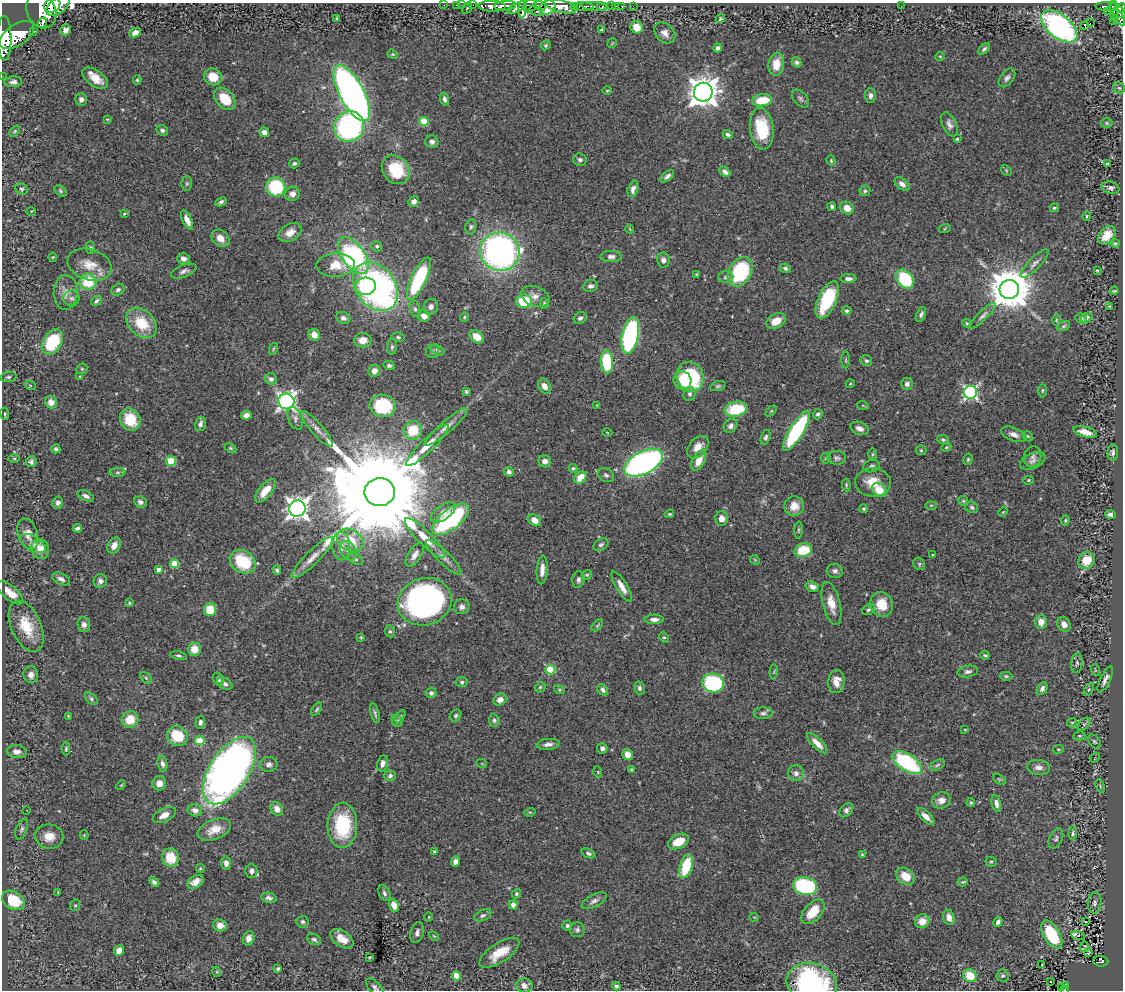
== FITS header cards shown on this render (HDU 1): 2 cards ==
NAXIS1  =                 1121
NAXIS2  =                  988

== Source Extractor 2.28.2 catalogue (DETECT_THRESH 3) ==
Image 1121 x 988 px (HDU 1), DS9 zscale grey, 1 PNG px = 1 image px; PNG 1125 x 992 px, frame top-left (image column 1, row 988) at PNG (2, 3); each listed source drawn as its Kron ellipse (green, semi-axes under 4 px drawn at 4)
Background 0.473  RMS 0.028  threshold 0.084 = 3 sigma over >= 5 px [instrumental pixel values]
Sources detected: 469; all 469 listed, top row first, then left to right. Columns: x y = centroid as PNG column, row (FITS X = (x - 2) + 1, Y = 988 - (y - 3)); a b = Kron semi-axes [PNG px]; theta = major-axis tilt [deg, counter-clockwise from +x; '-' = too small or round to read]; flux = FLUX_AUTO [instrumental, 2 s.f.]
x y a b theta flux
52 5 8 7 - 1100
444 5 2 2 - 6.9
456 5 2 2 - 10
462 5 2 2 - 5
473 5 2 2 - 7
58 6 14 7 36 1300
492 6 14 5 -2 990
505 6 11 5 5 790
530 6 7 6 - 470
540 6 6 4 -17 230
561 6 16 6 -13 1700
583 6 10 4 -5 440
594 6 13 3 -6 170
612 6 3 2 - 20
616 6 2 2 - 4.8
622 6 3 3 - 16
633 6 2 2 - 5.9
901 6 2 2 - 0.86
574 7 4 3 - 330
602 7 5 3 - 120
1106 7 11 4 -2 140
1112 7 4 3 - 100
467 8 6 3 56 88
517 8 10 4 28 340
523 8 9 3 82 310
547 8 8 6 30 780
1121 8 5 4 - 200
41 11 18 14 -63 3100
536 11 7 4 -30 150
1108 11 2 2 - 6.7
1114 11 10 3 90 120
1119 12 6 5 - 250
1119 17 9 4 -56 240
337 18 4 3 - 1.9
720 19 4 3 - 2
1113 22 3 2 - 4.1
42 23 5 2 - 270
1090 23 2 2 - 4100
1085 25 3 3 - 47
1059 26 21 11 -39 440
637 27 6 6 - 29
65 30 5 5 - 9.2
602 30 4 3 - 3.3
34 31 3 3 - 72
135 33 6 4 27 15
665 33 12 8 -44 12
17 35 19 10 33 3600
4 38 22 7 -89 1800
612 43 5 3 - 1.5
546 45 5 4 - 3
718 48 4 4 - 5.3
984 49 7 4 45 3.8
393 54 5 4 - 2.2
940 56 5 3 - 1.7
797 62 5 4 - 4.6
776 64 11 8 82 31
2 76 2 2 - 6.2
213 77 9 8 - 35
95 78 14 8 -36 26
1007 78 11 6 52 6.9
137 80 5 4 - 2.6
13 82 9 5 3 6.4
1119 88 6 5 - 3.5
607 90 5 3 - 1.6
703 92 9 9 - 2700
352 93 31 12 -62 990
870 96 7 5 -87 7.5
81 99 6 6 - 7.2
225 99 12 9 -48 43
444 99 7 4 -71 5.6
800 99 10 6 -49 5.5
762 100 10 6 8 50
107 119 4 3 - 1.7
424 121 5 4 - 59
1107 123 6 5 - 2.8
949 124 13 7 -66 9.2
349 127 15 14 - 360
762 129 21 12 -83 83
162 130 6 5 - 5.1
15 131 6 4 49 2.5
264 132 5 4 - 11
728 134 5 4 - 5
957 139 3 3 - 2.6
432 142 6 6 - 6.4
580 160 7 6 - 5.4
831 161 5 4 - 2.3
294 163 5 4 - 3.4
1107 164 3 3 - 2.6
396 170 15 13 -50 76
1006 170 6 4 -46 2.1
725 172 6 4 -43 7.4
667 176 8 4 40 6.1
187 184 7 5 89 3.5
902 184 8 5 -40 8.3
276 187 9 9 - 110
1110 188 9 6 -15 6.3
22 189 6 5 - 3.2
633 189 8 5 74 8.8
60 191 7 4 -42 3.1
865 191 5 5 - 3.7
292 194 7 7 - 9.6
221 202 6 4 26 4.2
414 202 5 5 - 9
832 207 4 3 - 4
847 208 7 6 - 20
1054 208 4 3 - 2.5
31 211 5 3 - 1.7
124 214 4 3 - 1.9
1087 216 4 3 - 1.7
187 220 11 4 -65 14
471 227 8 5 79 3.9
945 228 6 4 20 2.2
630 229 4 3 - 1.5
290 232 12 8 31 15
1107 235 10 7 52 21
220 238 10 7 -41 19
1115 243 4 4 - 2.2
377 246 6 5 - 3.3
90 247 6 4 88 2.7
500 252 20 19 - 710
353 256 21 11 -54 370
611 256 10 5 1 7.8
53 257 4 4 - 1.9
183 259 6 5 - 9.5
663 260 7 6 - 7.5
1035 263 19 5 46 9.1
90 265 22 15 -17 34
335 265 19 11 2 38
785 268 5 4 - 4.1
1097 270 3 2 - 1.6
184 271 13 6 21 8
740 272 15 11 59 180
696 274 4 3 - 2
726 277 7 6 - 5.1
419 279 23 7 65 190
848 279 8 4 2 7.1
905 279 11 7 -51 110
88 282 8 8 - 62
366 286 10 8 4 69
375 286 27 19 -53 680
590 286 7 6 - 6.6
1009 289 10 9 - 7400
118 290 7 5 34 5.2
1114 291 4 3 - 1.9
66 292 17 12 89 19
535 296 15 10 -21 15
72 298 8 7 - 5.8
827 300 20 9 66 120
96 301 6 4 44 4
524 301 8 6 1 86
544 304 5 3 - 2.7
1109 306 3 2 - 1.6
431 307 8 7 - 8.7
415 309 8 5 -75 4.4
847 311 5 4 - 4
921 314 8 4 66 5.1
424 316 6 5 - 14
983 316 17 5 44 7.6
464 317 4 4 - 2.1
1087 317 6 4 33 4.2
343 318 7 5 -23 6
580 318 7 5 31 5.3
1081 318 6 4 -29 2.9
1056 320 6 4 90 2.4
776 321 10 7 27 26
142 323 17 12 -45 63
967 323 4 4 - 2
1064 326 7 4 27 3
314 335 6 5 - 18
630 335 18 8 78 390
398 337 6 4 -11 3
477 337 7 6 - 25
363 340 9 7 0 22
53 342 13 9 58 120
392 347 8 5 89 3.7
273 349 6 3 71 2.3
437 350 7 4 -27 3.8
433 351 6 6 - 3.7
846 360 8 3 90 2.5
866 361 6 5 - 4.1
607 362 11 6 -85 130
389 365 5 4 - 4.7
82 369 6 5 - 2.6
374 371 6 5 - 14
80 376 3 3 - 2
8 377 8 5 9 3.9
690 377 15 13 -67 160
271 379 6 5 - 6.5
683 380 9 8 - 30
850 384 5 3 - 1.7
907 384 6 5 - 6.1
30 385 5 3 - 2.1
544 386 8 6 -61 14
718 386 8 4 15 3.5
1042 390 7 3 89 2.3
466 391 4 3 - 2.6
970 392 7 6 - 420
690 394 7 6 - 4.9
286 401 8 8 - 680
51 402 6 6 - 15
597 405 3 2 - 1.4
383 406 13 11 -13 130
863 406 6 3 -19 1.9
736 409 11 7 12 80
771 411 6 4 45 2.3
4 414 6 3 -80 2.2
818 414 5 5 - 4
246 415 5 4 - 9
295 418 12 7 -69 6.8
130 419 11 10 - 61
200 424 7 5 74 7
731 426 7 6 - 7.1
446 427 28 6 41 18
860 428 10 6 -21 11
317 429 23 6 -49 15
413 430 9 9 - 62
796 431 23 7 58 220
607 432 5 3 - 1.5
1085 432 12 5 -14 20
1014 434 13 6 -21 11
1028 436 5 4 - 2.7
766 437 7 4 73 4.5
943 440 5 4 - 3.3
427 445 29 6 45 33
698 447 13 8 49 20
946 447 5 4 - 2.1
230 448 6 4 -27 2.5
56 449 4 4 - 4.1
921 450 5 5 - 2.5
1113 452 8 5 88 5.6
872 454 6 4 89 2
1033 457 10 8 76 8.9
826 458 5 5 - 3.1
837 458 9 7 -4 5.5
14 459 6 4 0 2.2
968 459 6 4 74 2.8
171 461 5 5 - 72
545 461 6 6 - 8.4
699 461 11 6 63 23
1033 461 13 7 25 9.4
31 462 5 5 - 5
643 463 21 11 28 650
872 466 8 6 16 5.2
573 468 5 4 - 3.2
118 472 8 4 0 3.9
509 472 5 4 - 7.3
606 475 9 6 -30 5.3
580 478 7 5 47 29
1028 480 5 4 - 2.5
873 482 18 14 -4 33
846 485 6 4 -82 2.6
879 490 8 6 -40 39
265 491 14 6 50 31
380 492 15 14 - 84000
86 496 9 4 -26 6.4
963 501 5 4 - 2.5
140 502 7 5 -21 6.1
58 503 6 5 - 5.3
931 505 6 4 1 2.2
794 506 10 9 - 23
972 507 6 5 - 3.9
297 508 8 8 - 1400
864 509 4 4 - 2.9
443 512 14 7 35 16
1003 512 5 3 - 1.8
669 514 5 3 - 2.1
1110 514 5 4 - 6.5
450 519 22 10 39 290
722 519 7 6 - 13
535 520 7 5 -38 15
1065 520 5 4 - 2.6
77 528 5 3 - 4.8
799 530 8 3 85 2.5
28 534 16 9 -72 16
425 538 27 7 -45 31
350 540 14 10 -32 53
33 544 14 7 -31 11
114 545 8 6 57 13
601 545 8 5 30 4.4
341 546 14 9 -89 15
40 549 10 8 -67 19
803 550 9 6 14 62
348 551 10 7 -58 10
415 555 13 6 57 11
933 555 2 2 - 1.6
444 557 24 6 -44 14
312 558 28 6 44 22
356 559 8 5 -27 3.7
755 560 5 4 - 1.7
1086 560 9 8 - 41
243 562 13 11 -32 96
174 564 4 4 - 46
919 564 6 5 - 3.5
158 569 4 4 - 8.2
277 570 4 4 - 3.8
542 570 14 5 86 14
835 571 8 7 - 7
587 575 5 4 - 2.6
61 579 10 5 -25 8.2
578 580 8 6 83 5.7
100 581 7 6 - 6.3
622 587 17 5 -59 17
812 587 7 5 -18 10
10 593 16 7 -40 25
425 602 27 23 18 670
129 603 4 3 - 2.1
831 604 22 8 -76 26
882 604 12 11 - 37
462 607 8 7 - 8.2
210 610 6 6 - 45
868 610 7 5 24 3.9
654 619 9 5 2 9.5
1041 622 7 6 - 19
1064 624 8 6 -56 11
84 625 7 6 - 9.4
597 625 7 4 46 3
26 626 27 15 -66 61
390 631 6 5 - 3.3
361 637 4 3 - 2
664 637 5 4 - 2.8
194 649 6 6 - 24
985 655 5 3 - 2.6
178 656 8 4 -11 3.8
1077 663 10 5 84 5.4
550 670 5 4 - 84
1095 670 6 3 -72 2
968 671 10 5 10 6.2
774 672 7 3 85 1.6
31 675 8 7 - 12
1006 676 6 4 -1 2.9
146 678 7 4 -45 3.2
218 679 7 5 -59 5
1105 679 14 5 65 8.4
462 682 6 5 - 4.2
836 682 11 8 85 19
713 683 11 9 -11 200
225 684 8 5 -28 6.5
540 687 6 4 45 2.7
639 688 6 5 - 4.9
1042 689 7 5 63 6.4
1089 689 7 4 58 2.8
559 690 5 4 - 2.5
603 690 6 4 -48 5.8
431 693 5 5 - 5.7
91 699 7 5 -46 3.8
500 700 7 5 31 13
317 709 7 3 54 3.1
375 713 10 3 -75 4.1
763 713 9 5 1 5.3
456 715 6 5 - 3.4
68 716 3 2 - 1.5
400 716 7 4 53 2.9
130 720 8 8 - 34
494 720 6 5 - 3.9
397 721 6 5 - 2.7
200 722 6 5 - 6.7
1072 723 5 4 - 2.4
1084 724 7 4 46 3.3
965 729 4 2 - 1.3
177 736 11 9 -32 56
1079 736 6 4 -1 2.6
200 741 5 4 - 71
1094 742 8 5 -50 3.8
817 743 13 5 -45 15
548 744 11 5 6 9.2
602 748 5 5 - 6.3
66 749 6 4 -89 2.8
1058 749 5 3 - 1.7
17 752 10 6 -6 10
628 755 5 5 - 18
1095 758 6 2 47 1.4
382 763 8 5 79 8.9
907 763 16 8 -33 190
162 764 8 5 -80 7.4
269 764 9 7 1 7.9
482 764 5 3 - 1.5
937 765 8 5 28 3.9
1039 767 11 7 -4 11
631 769 4 3 - 1.8
229 770 38 19 57 1600
598 772 5 3 - 1.9
796 773 8 7 - 9.6
390 776 6 5 - 5.5
999 779 7 3 -37 2.4
159 783 7 7 - 15
121 785 5 3 - 1.8
1100 786 7 3 -69 2.9
941 800 9 8 - 12
971 803 4 4 - 2.8
996 803 8 4 -78 8.1
277 809 7 6 - 12
27 810 3 2 - 1.2
195 810 7 6 - 11
846 810 8 5 49 5.9
530 812 6 3 17 2.1
164 815 12 6 26 18
926 816 11 5 -43 14
342 825 22 15 88 110
22 829 11 5 70 5.2
214 829 17 10 21 29
1073 833 7 4 87 3.4
84 835 4 4 - 1.6
49 836 14 12 -8 25
1056 838 10 6 65 5.9
678 842 11 7 26 38
434 852 3 3 - 2.4
588 853 7 4 -22 4.4
862 855 3 3 - 2.2
170 858 9 8 - 46
455 862 5 4 - 9.2
991 862 5 5 - 2.9
226 863 6 5 - 8.3
686 866 12 6 72 85
200 868 5 3 - 2
251 871 7 6 - 7.6
905 876 10 7 -35 31
154 882 6 4 -47 5.7
195 882 9 5 32 13
963 882 5 4 - 2.7
805 886 12 9 -12 210
58 892 3 3 - 1.4
384 893 8 5 -65 5.3
516 894 5 4 - 2.9
269 898 8 5 -12 6.3
13 900 12 8 -32 86
594 901 13 6 27 8
1095 903 10 7 85 6.4
75 905 6 5 - 2.9
394 905 7 4 -70 14
513 905 4 4 - 8.9
813 912 15 8 48 45
483 915 9 5 27 4.7
429 917 4 3 - 1.5
754 917 5 3 - 1.5
949 917 8 5 -70 14
922 921 7 7 - 22
303 922 6 6 - 3.8
998 922 5 4 - 5.7
1086 922 3 2 - 1.7
220 925 7 6 - 17
567 926 5 5 - 4.4
577 930 7 7 - 5.2
417 932 11 6 75 7.5
1052 934 15 8 -59 110
1078 935 7 3 -14 25
434 936 6 3 -43 1.8
249 938 7 5 67 12
314 939 7 5 -26 4.1
342 939 13 7 -34 24
1084 947 5 3 - 2.1
119 950 6 5 - 13
499 953 23 9 33 42
1088 953 4 2 - 2
369 957 3 2 - 1.8
1101 961 7 5 -4 130
1042 964 3 3 - 25
278 969 4 3 - 3.5
217 972 5 3 - 1.7
456 976 4 4 - 46
970 976 7 6 - 51
1003 976 6 6 - 4.2
1050 982 2 2 - 2.1
812 983 25 20 -15 300
1065 985 3 2 - 18
524 986 8 7 - 12
616 986 4 3 - 4.1
375 987 11 5 -44 6.8
1061 988 4 3 - 23
1064 989 3 3 - 19
At the frame edge (FLAGS 8, measured only in part): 9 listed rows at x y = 52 5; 58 6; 1121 8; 41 11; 4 38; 2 76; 812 983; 375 987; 1064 989